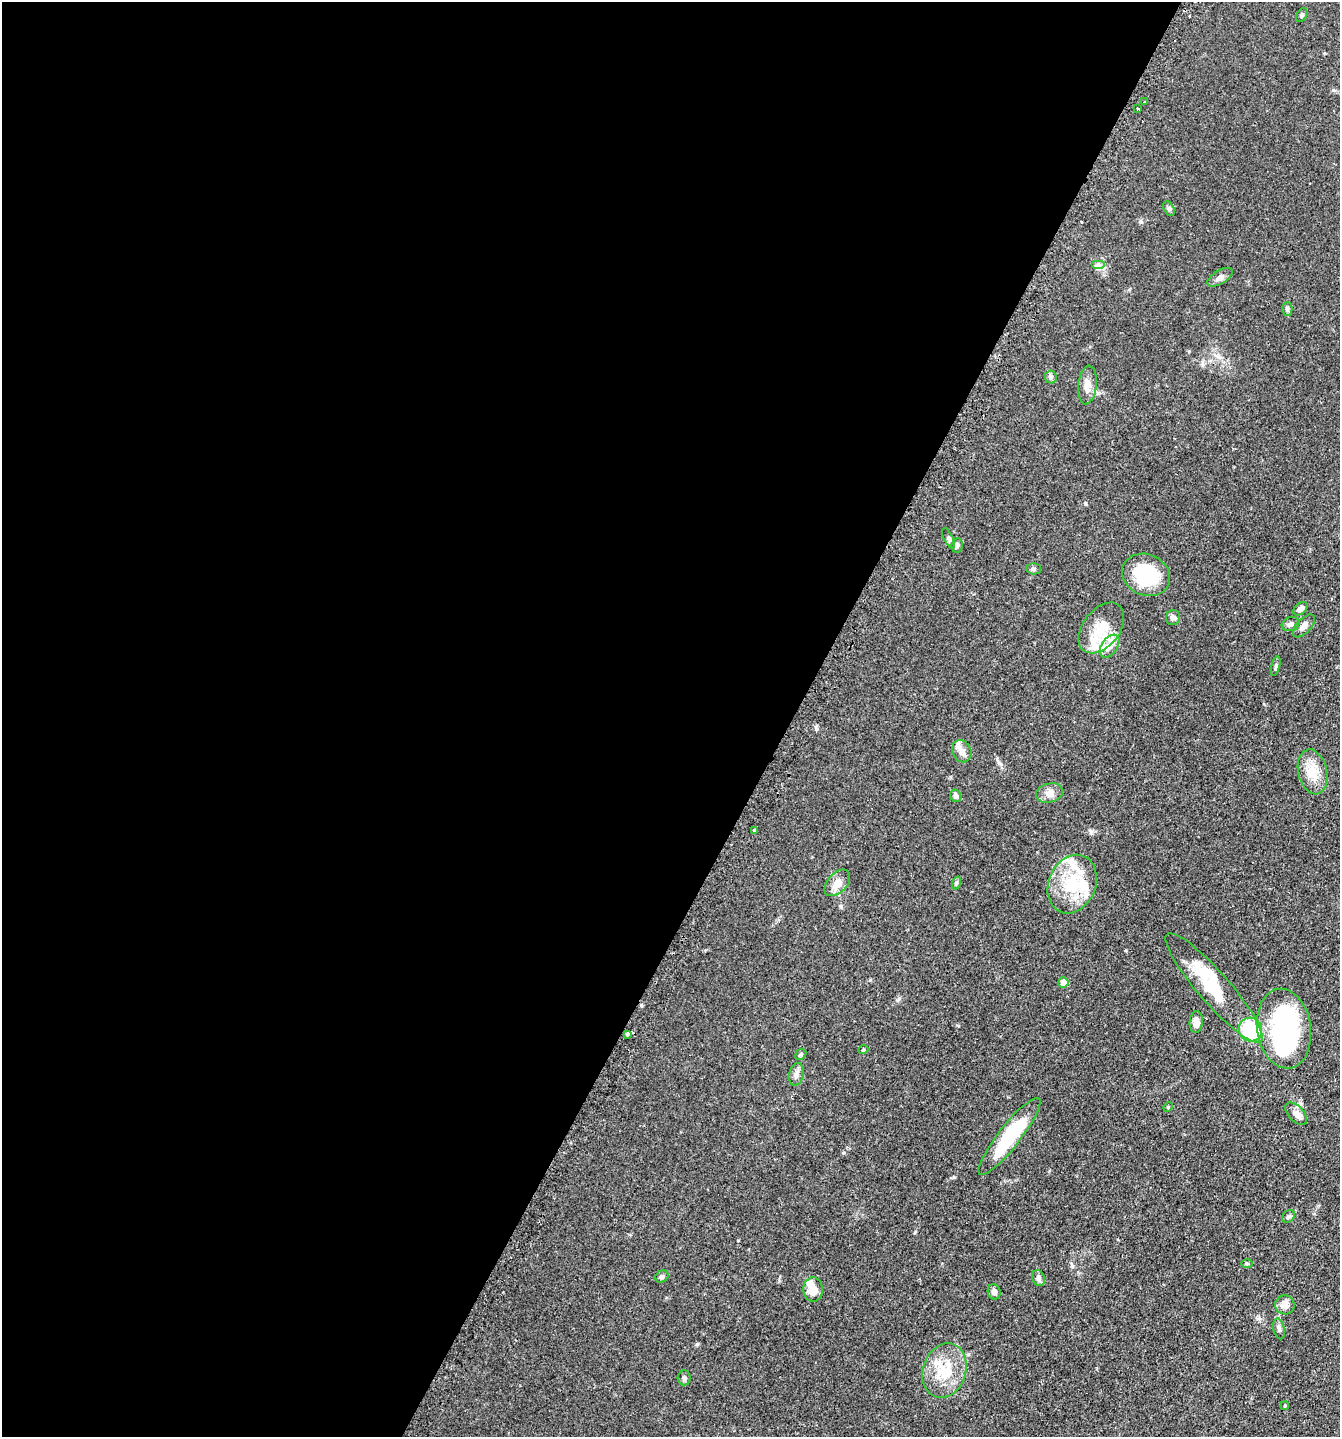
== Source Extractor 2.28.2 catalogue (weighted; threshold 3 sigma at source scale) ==
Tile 5 of 4 x 4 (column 1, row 2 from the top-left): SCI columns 178-1515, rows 2916-4350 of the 5845 x 5832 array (HDU 1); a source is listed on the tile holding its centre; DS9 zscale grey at full resolution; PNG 1342 x 1439 px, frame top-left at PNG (2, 2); each listed source drawn as its Kron ellipse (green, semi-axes under 4 px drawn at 4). Shown black and unused: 59% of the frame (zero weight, under 2 of 3 exposures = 4% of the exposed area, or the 3 px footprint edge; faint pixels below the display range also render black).
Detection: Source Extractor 2.28.2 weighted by HDU 2 'WHT'; one run over the whole footprint, this tile lists its part. Background 0.0788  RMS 0.0065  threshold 0.0291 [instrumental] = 3 sigma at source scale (4.5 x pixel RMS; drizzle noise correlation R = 1.50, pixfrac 1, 0.05/0.05 arcsec/px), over >= 5 px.
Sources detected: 60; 5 inside a brighter object's white glare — neither listed nor drawn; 4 inside a brighter listed object's ellipse — not listed separately; the other 51 listed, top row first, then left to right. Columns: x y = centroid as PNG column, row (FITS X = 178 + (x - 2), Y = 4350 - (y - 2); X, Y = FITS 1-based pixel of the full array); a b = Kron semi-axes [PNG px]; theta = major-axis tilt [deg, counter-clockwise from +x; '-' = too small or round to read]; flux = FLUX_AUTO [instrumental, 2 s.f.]
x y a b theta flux
1302 15 7 5 60 1
1145 101 3 2 - 0.7
1138 109 3 3 - 1.6
1169 209 8 5 -63 1.2
1098 265 7 4 0 1.6
1220 277 14 6 31 2.8
1287 309 7 5 -90 1.1
1051 377 6 6 - 1.3
1087 385 19 9 84 5.8
949 538 11 4 -65 1.5
957 545 7 5 82 1.5
1033 569 7 5 -2 1.3
1146 575 25 20 -24 33
1300 609 8 5 41 2.4
1173 618 8 7 - 2.1
1291 624 9 7 15 2.2
1304 626 14 7 47 3.6
1101 628 29 18 52 19
1110 646 13 8 55 5
1276 666 10 3 75 1.1
962 751 11 9 -66 4.2
1313 772 23 14 -77 13
1049 793 13 9 15 4.2
956 796 6 5 - 2
754 830 3 3 - 3.2
837 883 15 9 47 5.7
956 883 6 4 71 0.9
1072 884 30 23 67 30
1063 982 5 5 - 5.9
1214 988 71 16 -49 33
1196 1022 11 6 86 3.6
1284 1029 40 27 -81 79
1250 1030 12 11 - 41
627 1034 4 3 - 3
863 1050 5 3 - 0.58
801 1054 6 4 44 0.92
796 1074 11 7 75 2.5
1168 1107 5 4 - 0.74
1296 1114 13 7 -45 3.7
1009 1137 48 11 52 38
1288 1216 7 5 45 1.2
1247 1264 6 3 -1 0.72
662 1276 7 5 31 1.7
1039 1278 8 6 -67 1.9
813 1289 12 9 -87 9.5
994 1292 7 6 - 2.2
1285 1305 9 9 - 4.4
1279 1329 10 5 -77 1.9
944 1371 28 21 71 21
684 1378 7 6 - 1.7
1285 1406 4 3 - 0.59
Unlisted compact peaks at least as high as the median listed source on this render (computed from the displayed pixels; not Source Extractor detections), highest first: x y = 697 1344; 954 1177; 1141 222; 1085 504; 999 763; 816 729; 1091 832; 843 1153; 899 999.